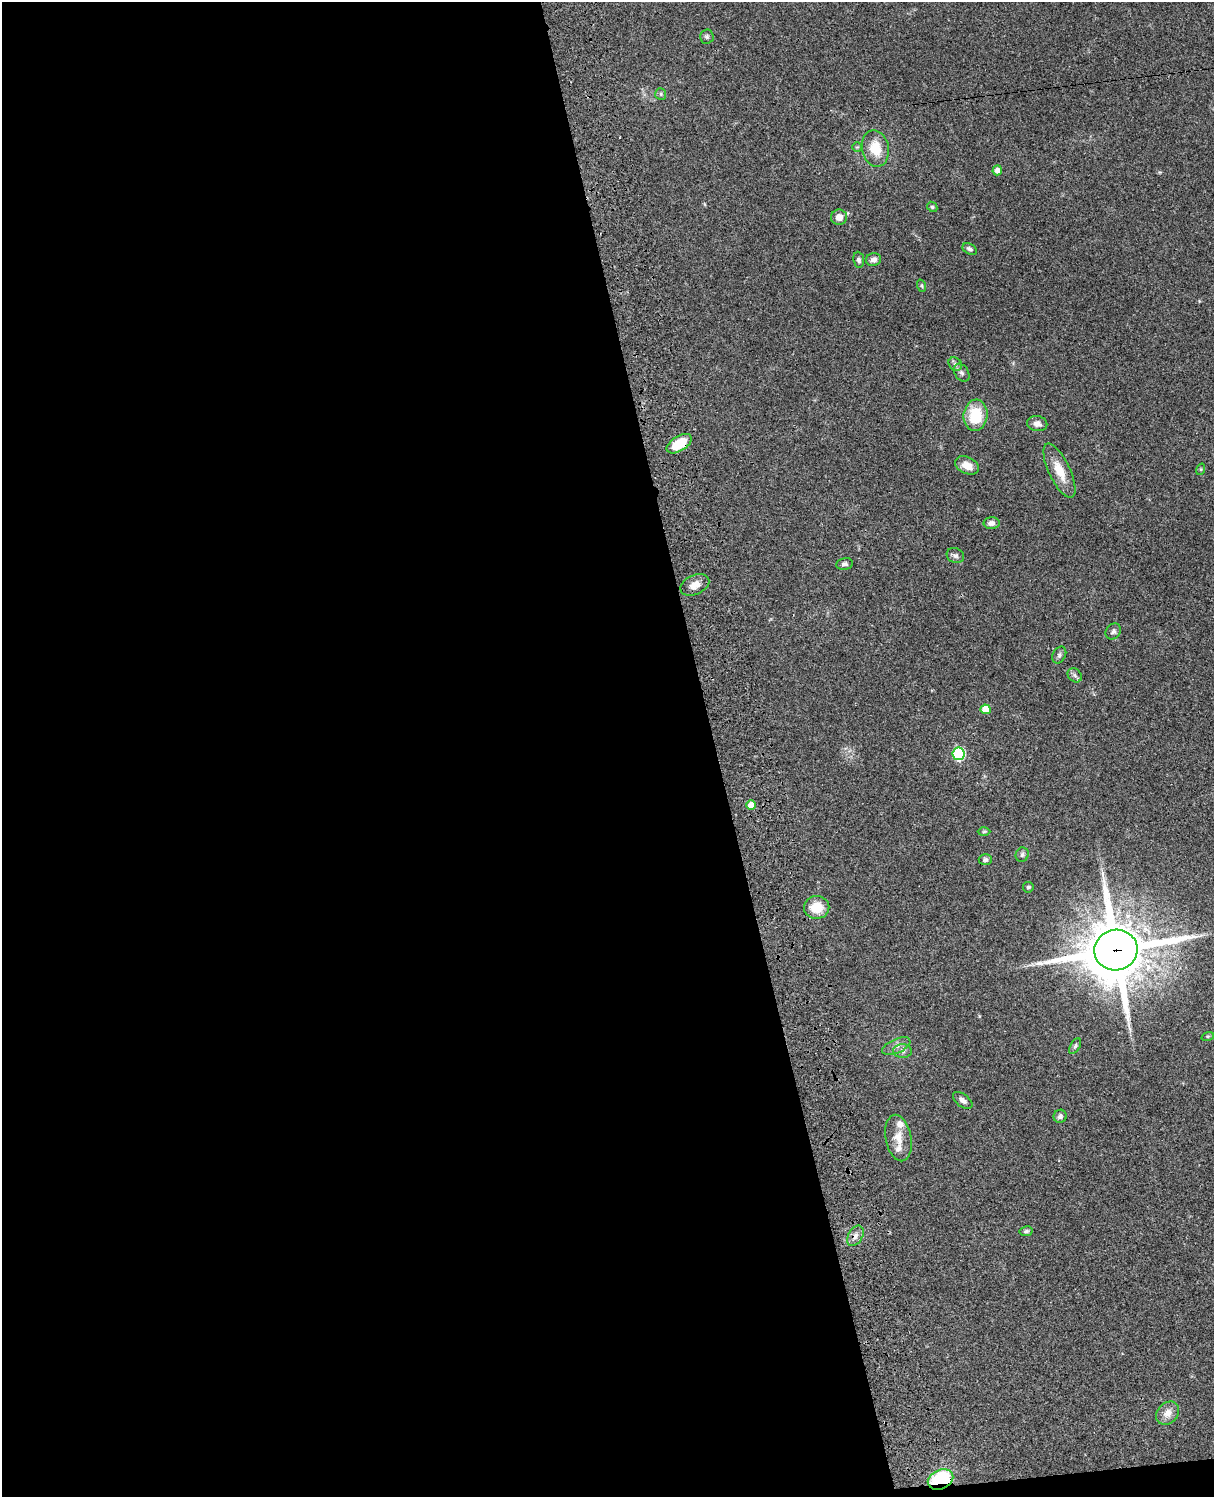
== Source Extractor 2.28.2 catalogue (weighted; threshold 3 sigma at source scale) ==
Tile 9 of 4 x 3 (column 1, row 3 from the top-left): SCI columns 122-1333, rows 278-1772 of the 5085 x 4926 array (HDU 1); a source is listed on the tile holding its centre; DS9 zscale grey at full resolution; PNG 1216 x 1499 px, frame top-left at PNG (2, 2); each listed source drawn as its Kron ellipse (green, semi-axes under 4 px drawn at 4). Shown black and unused: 59% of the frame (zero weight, under 3 of 4 exposures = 6% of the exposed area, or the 3 px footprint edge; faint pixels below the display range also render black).
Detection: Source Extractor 2.28.2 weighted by HDU 2 'WHT'; one run over the whole footprint, this tile lists its part. Background 0.0752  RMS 0.0058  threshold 0.0259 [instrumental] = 3 sigma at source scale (4.5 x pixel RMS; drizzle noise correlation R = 1.50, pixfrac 1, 0.05/0.05 arcsec/px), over >= 5 px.
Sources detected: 48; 2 inside a brighter listed object's ellipse — not listed separately; the other 46 listed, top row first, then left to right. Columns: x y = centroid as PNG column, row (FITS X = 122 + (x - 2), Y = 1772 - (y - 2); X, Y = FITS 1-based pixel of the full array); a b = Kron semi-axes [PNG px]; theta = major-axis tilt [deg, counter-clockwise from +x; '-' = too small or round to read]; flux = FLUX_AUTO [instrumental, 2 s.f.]
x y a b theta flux
707 37 7 7 - 1.3
661 94 6 5 - 0.88
857 147 5 5 - 0.73
875 148 18 13 -78 13
997 170 5 4 - 3.4
932 207 5 4 - 0.81
839 217 8 7 - 4.6
970 249 7 5 -29 1.3
859 260 8 5 -83 1.5
874 260 7 6 - 2.4
922 286 6 4 -71 0.82
955 364 7 6 - 1.4
962 373 10 7 -57 1.8
976 415 16 12 84 19
1037 424 10 7 -11 2.9
679 444 14 7 32 15
967 465 13 8 -25 5.8
1201 469 6 4 72 0.62
1059 471 30 10 -65 11
992 523 8 6 1 2.6
955 556 9 7 -27 1.8
844 564 8 6 11 1.5
695 585 15 9 25 5
1113 631 8 7 - 1.6
1059 655 9 6 63 1.7
1075 675 8 6 -47 1.6
986 709 5 5 - 9.2
959 754 6 6 - 64
751 805 5 4 - 5.9
984 832 6 4 2 0.78
1022 855 7 6 - 1.4
985 860 6 5 - 1.5
1028 887 5 5 - 0.94
817 907 12 11 - 12
1116 950 21 20 - 4000
1208 1036 6 4 18 0.8
896 1046 15 7 24 3.2
1075 1046 9 4 60 1.2
903 1051 9 7 -1 2.1
963 1100 11 6 -38 2.2
1060 1116 7 6 - 1.7
898 1138 23 13 -79 7.8
1026 1231 7 5 11 1.1
855 1236 11 7 59 2.9
1168 1413 13 10 44 4.9
941 1479 13 9 23 34
Overlapping masked pixels (flux is a lower limit): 3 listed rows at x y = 679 444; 1116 950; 941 1479